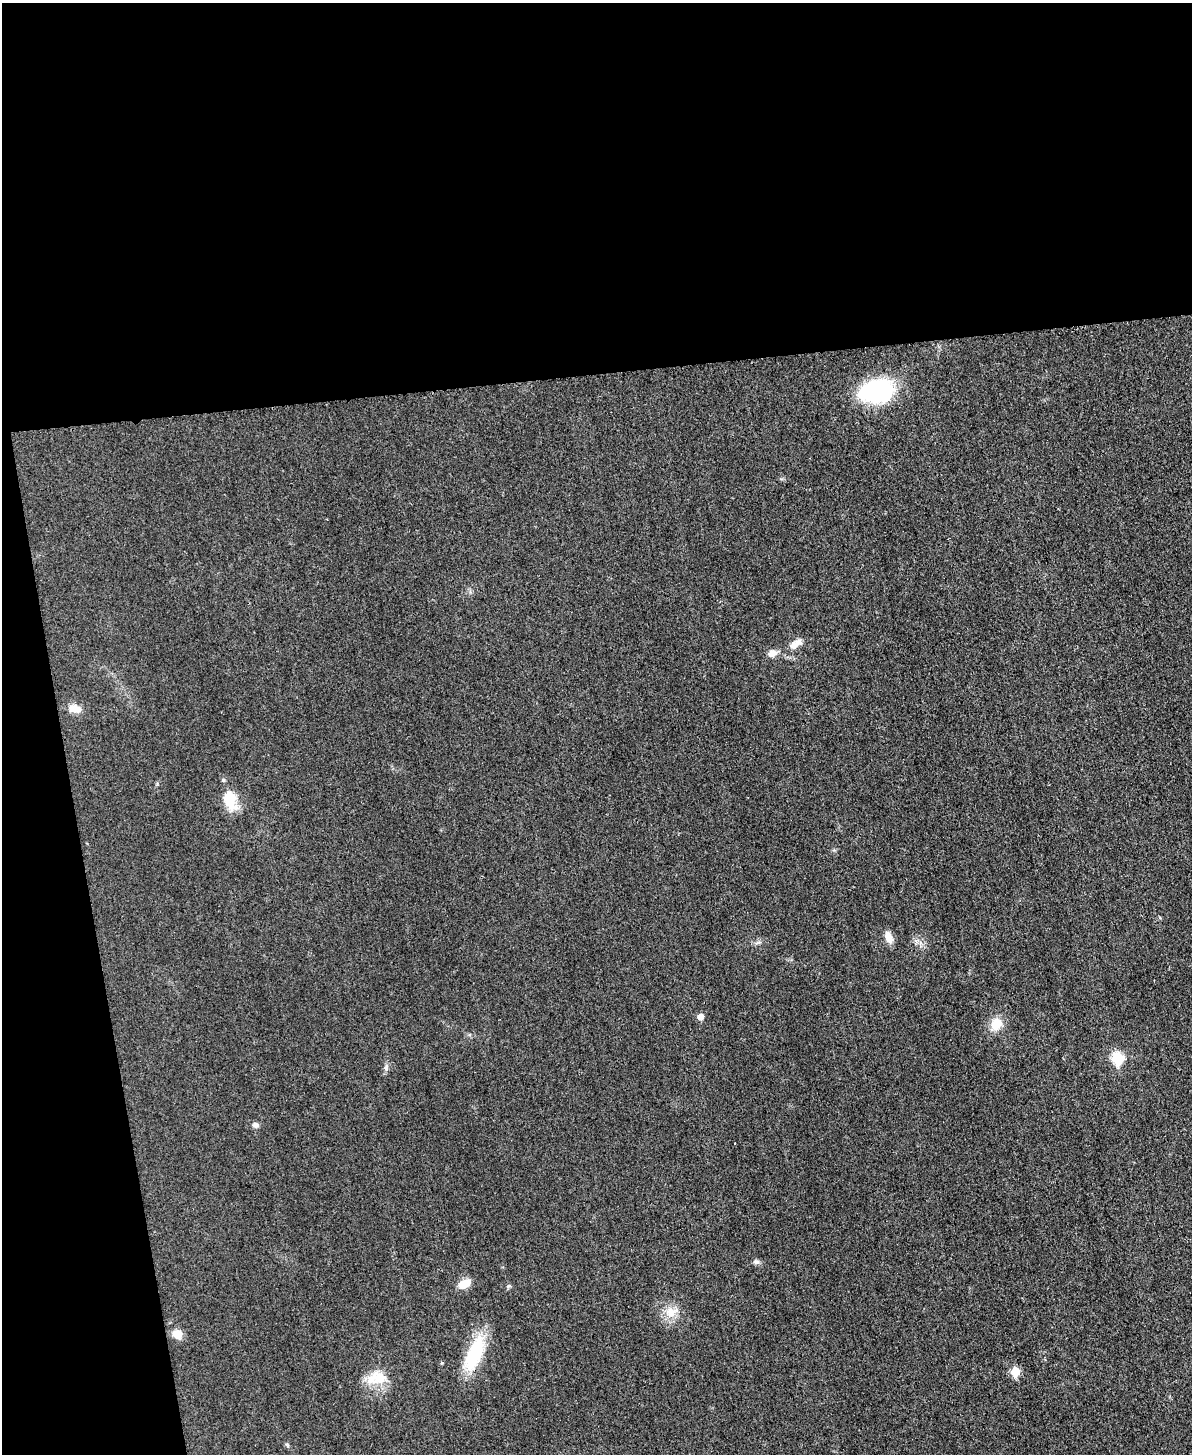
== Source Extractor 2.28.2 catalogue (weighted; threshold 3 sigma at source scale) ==
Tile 1 of 4 x 3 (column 1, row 1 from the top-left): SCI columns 15-1204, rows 3157-4608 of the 4773 x 4748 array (HDU 1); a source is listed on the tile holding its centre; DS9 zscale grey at full resolution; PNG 1194 x 1456 px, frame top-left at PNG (2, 3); no overlay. Shown black and unused: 31% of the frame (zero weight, under 3 of 4 exposures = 1% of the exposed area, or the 3 px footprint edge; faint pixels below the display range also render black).
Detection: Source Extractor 2.28.2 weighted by HDU 2 'WHT'; one run over the whole footprint, this tile lists its part. Background 0.0307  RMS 0.0059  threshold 0.0266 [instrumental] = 3 sigma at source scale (4.5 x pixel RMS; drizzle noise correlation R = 1.50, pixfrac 1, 0.05/0.05 arcsec/px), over >= 5 px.
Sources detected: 19; all 19 listed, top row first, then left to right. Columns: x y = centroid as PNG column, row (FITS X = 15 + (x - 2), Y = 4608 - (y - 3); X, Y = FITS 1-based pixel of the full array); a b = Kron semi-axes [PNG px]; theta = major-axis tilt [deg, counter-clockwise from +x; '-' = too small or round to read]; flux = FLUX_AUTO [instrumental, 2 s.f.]
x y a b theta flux
877 391 39 24 10 55
795 644 19 8 28 5.4
772 653 10 7 18 4.1
75 709 16 10 -19 5.9
223 780 5 4 - 0.93
230 799 9 6 -76 39
888 937 15 8 -68 5.4
700 1017 6 5 - 4.2
996 1024 15 12 62 9.7
1117 1058 7 6 - 39
386 1067 9 6 -89 1.7
255 1125 8 7 - 1.9
756 1262 9 6 -16 1.7
464 1284 13 8 28 7.7
671 1312 16 14 14 8.3
177 1334 13 11 -38 5.6
474 1354 47 17 69 29
1015 1372 6 5 - 16
380 1379 25 18 16 14
Overlapping masked pixels (flux is a lower limit): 1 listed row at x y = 474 1354
Unlisted compact peaks at least as high as the median listed source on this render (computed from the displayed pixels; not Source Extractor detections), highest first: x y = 508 1286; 157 784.